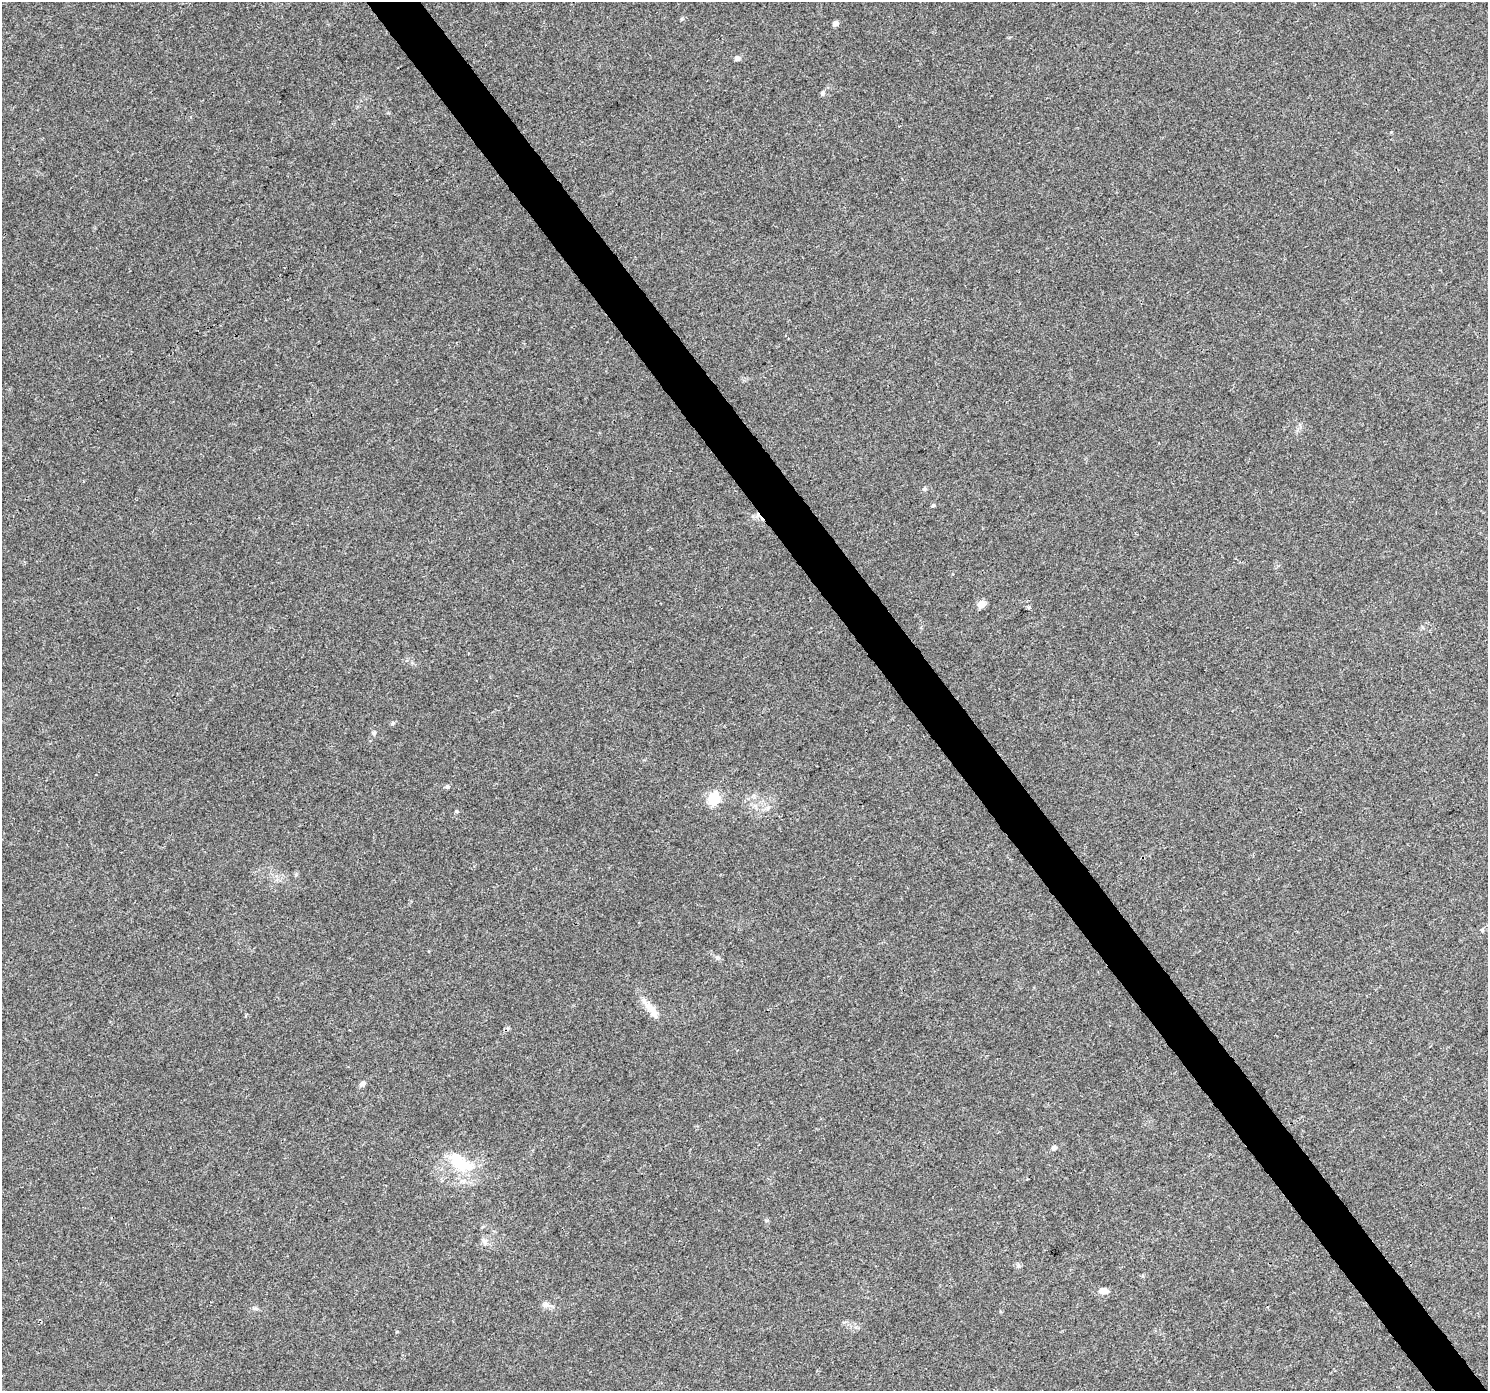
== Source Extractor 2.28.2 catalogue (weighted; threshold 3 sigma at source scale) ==
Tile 6 of 4 x 4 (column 2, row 2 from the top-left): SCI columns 1491-2976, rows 2972-4360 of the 5949 x 5879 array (HDU 1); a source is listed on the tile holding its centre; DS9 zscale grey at full resolution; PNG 1490 x 1393 px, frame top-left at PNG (2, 2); no overlay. Shown black and unused: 4% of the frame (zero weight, under 3 of 4 exposures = <1% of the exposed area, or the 3 px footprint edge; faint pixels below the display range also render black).
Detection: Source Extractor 2.28.2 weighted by HDU 2 'WHT'; one run over the whole footprint, this tile lists its part. Background 0.0257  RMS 0.003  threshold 0.0135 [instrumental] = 3 sigma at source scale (4.5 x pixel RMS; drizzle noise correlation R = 1.50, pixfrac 1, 0.0396/0.0396 arcsec/px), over >= 5 px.
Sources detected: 23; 1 cosmic-ray / hot-pixel residue — not listed; the other 22 listed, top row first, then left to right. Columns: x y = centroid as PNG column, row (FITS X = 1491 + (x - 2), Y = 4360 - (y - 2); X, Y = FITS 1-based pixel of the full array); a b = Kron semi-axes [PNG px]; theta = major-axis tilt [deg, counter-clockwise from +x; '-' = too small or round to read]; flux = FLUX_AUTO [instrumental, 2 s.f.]
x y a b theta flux
681 19 6 3 71 0.31
835 23 5 5 - 1.5
737 58 5 5 - 1.5
822 93 6 6 - 0.58
924 489 6 5 - 0.5
933 505 4 4 - 0.51
981 604 5 5 - 6.2
1029 608 4 3 - 1.4
393 723 6 4 46 0.43
373 733 7 5 0 0.51
447 786 6 4 1 0.47
714 798 6 5 - 36
456 811 5 4 - 0.37
652 1010 25 9 -53 4.4
362 1083 8 6 24 1
1054 1148 6 5 - 1.1
460 1162 38 19 -38 13
484 1241 9 8 - 1.2
1018 1265 7 4 -89 0.54
1103 1291 12 8 8 1.7
546 1305 11 8 -26 1.4
254 1308 9 4 -19 0.56